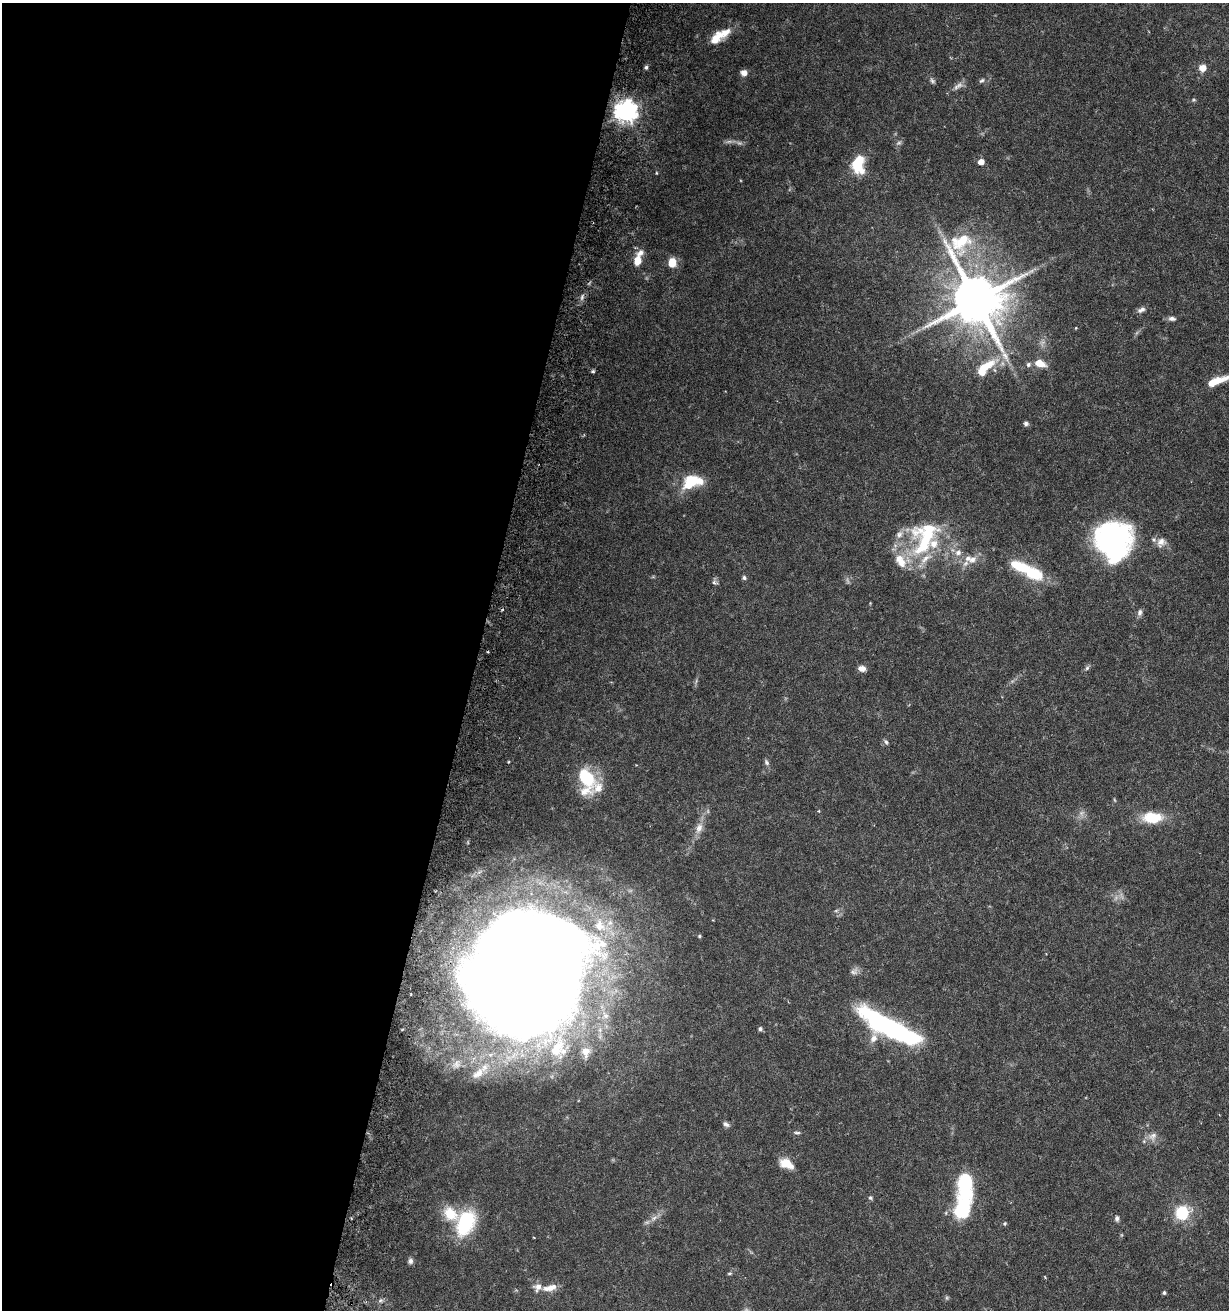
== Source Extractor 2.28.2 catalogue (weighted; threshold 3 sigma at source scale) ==
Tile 5 of 4 x 4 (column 1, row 2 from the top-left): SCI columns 341-1567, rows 2640-3947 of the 5531 x 5284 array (HDU 1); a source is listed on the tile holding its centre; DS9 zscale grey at full resolution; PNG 1231 x 1312 px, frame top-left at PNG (2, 3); no overlay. Shown black and unused: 39% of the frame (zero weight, under 5 of 9 exposures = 3% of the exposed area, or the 3 px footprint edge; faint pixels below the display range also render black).
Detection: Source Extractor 2.28.2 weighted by HDU 2 'WHT'; one run over the whole footprint, this tile lists its part. Background 0.0301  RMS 0.0015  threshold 0.00621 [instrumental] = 3 sigma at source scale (4.09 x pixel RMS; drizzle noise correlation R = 1.36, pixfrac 0.8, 0.0396/0.0396 arcsec/px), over >= 5 px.
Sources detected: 101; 2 too faint to see at this stretch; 4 inside a brighter object's white glare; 2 cosmic-ray / hot-pixel residue — not listed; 21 inside a brighter listed object's ellipse — not listed separately; the other 72 listed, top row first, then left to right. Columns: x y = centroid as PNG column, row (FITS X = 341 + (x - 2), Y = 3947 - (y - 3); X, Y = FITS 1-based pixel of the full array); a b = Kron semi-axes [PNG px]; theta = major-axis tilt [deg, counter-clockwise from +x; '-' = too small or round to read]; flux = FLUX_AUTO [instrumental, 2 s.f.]
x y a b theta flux
719 36 27 10 34 3
646 67 5 4 - 0.26
1202 68 8 8 - 1.2
744 73 7 7 - 0.8
932 81 9 5 -52 0.34
982 81 8 5 37 0.29
958 86 16 7 29 0.76
1193 100 6 4 11 0.18
626 111 8 7 - 110
729 141 12 5 1 0.52
899 143 7 5 20 0.33
981 162 5 5 - 1.2
858 164 16 11 89 6.1
961 242 37 29 40 8.8
637 260 11 8 86 1.8
672 262 9 7 -90 2.2
582 297 9 5 76 0.4
976 300 16 14 -39 870
1141 310 11 6 28 0.57
1172 319 10 6 -5 0.5
1076 328 4 4 - 0.11
1040 363 10 7 -20 2.1
1028 364 8 7 - 0.38
984 368 31 12 44 4.4
593 371 5 4 - 0.21
1216 381 25 7 21 3.2
1026 423 6 5 - 0.33
693 480 20 12 -18 3.3
926 538 55 32 63 14
1114 538 48 33 5 23
958 553 10 8 2 0.82
972 560 13 9 35 1.2
1020 566 23 10 -17 4.7
744 578 5 5 - 0.32
714 583 6 6 - 0.4
1140 612 9 6 78 0.47
862 668 9 7 -3 0.82
1087 668 7 5 46 0.28
886 742 8 5 -60 0.29
766 762 9 6 -59 0.34
586 778 27 16 -59 6.9
1152 818 19 11 -1 4.8
699 828 17 9 69 1.3
836 911 6 4 2 0.22
713 920 3 3 - 0.1
699 936 5 4 - 0.17
854 971 12 8 45 0.62
525 973 95 84 54 430
605 1016 11 10 - 1.2
883 1025 82 19 -24 24
760 1029 5 5 - 0.31
563 1051 9 8 - 0.79
586 1052 14 12 84 1.6
478 1073 23 11 41 2
726 1124 9 5 -34 0.4
797 1133 9 3 0 0.25
1153 1136 14 10 39 1
786 1164 14 9 -25 2.3
965 1184 28 16 86 9.2
870 1198 6 6 - 0.24
1182 1213 16 15 - 4.9
654 1218 9 6 31 0.62
1117 1218 7 5 -85 0.36
465 1223 32 19 66 8.5
1005 1223 5 5 - 0.2
534 1237 3 2 - 0.099
410 1261 8 6 85 0.4
729 1273 5 3 - 0.17
550 1288 19 8 14 1.4
1164 1293 4 3 - 0.25
947 1298 6 4 -72 0.19
380 1301 6 4 20 0.27
Isophote crosses this tile's border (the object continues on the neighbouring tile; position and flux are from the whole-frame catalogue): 1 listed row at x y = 1216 381